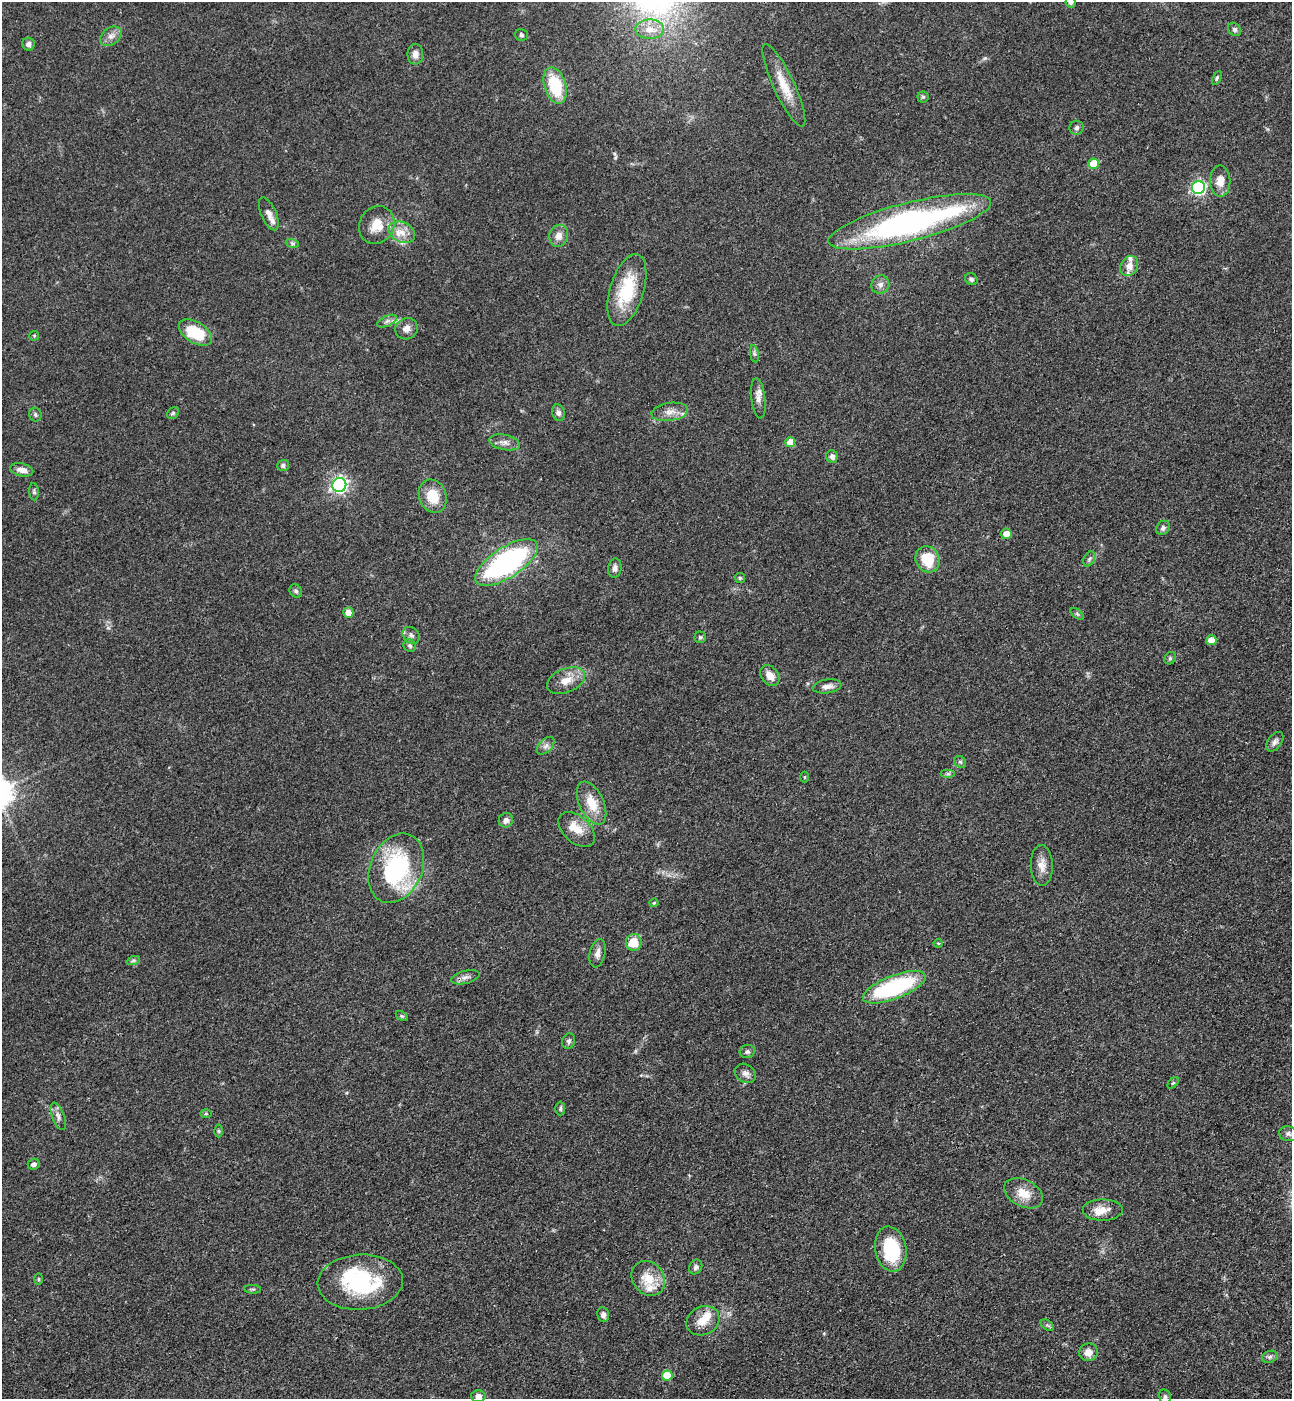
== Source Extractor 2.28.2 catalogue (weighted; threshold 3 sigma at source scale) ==
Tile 6 of 4 x 4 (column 2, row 2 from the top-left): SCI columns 1522-2811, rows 2884-4280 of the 5756 x 5768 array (HDU 1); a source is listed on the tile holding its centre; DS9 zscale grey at full resolution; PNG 1294 x 1401 px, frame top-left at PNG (2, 2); each listed source drawn as its Kron ellipse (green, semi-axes under 4 px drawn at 4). Shown black and unused: <1% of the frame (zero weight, under 3 of 4 exposures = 6% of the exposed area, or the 3 px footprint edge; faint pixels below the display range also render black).
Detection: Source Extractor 2.28.2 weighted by HDU 2 'WHT'; one run over the whole footprint, this tile lists its part. Background 0.0425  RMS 0.005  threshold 0.0225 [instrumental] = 3 sigma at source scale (4.5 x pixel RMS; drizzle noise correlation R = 1.50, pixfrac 1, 0.05/0.05 arcsec/px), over >= 5 px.
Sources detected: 114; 1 inside a brighter object's white glare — neither listed nor drawn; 8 inside a brighter listed object's ellipse — not listed separately; the other 105 listed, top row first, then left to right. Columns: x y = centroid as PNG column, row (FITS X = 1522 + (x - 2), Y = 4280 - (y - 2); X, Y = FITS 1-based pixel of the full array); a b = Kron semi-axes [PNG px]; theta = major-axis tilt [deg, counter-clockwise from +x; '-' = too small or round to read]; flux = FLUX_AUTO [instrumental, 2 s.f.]
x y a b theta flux
1071 2 5 5 - 1.3
650 29 14 9 -2 5.7
1234 29 7 6 - 1.1
521 35 6 5 - 0.96
111 36 12 8 37 2.8
28 44 6 6 - 2
415 54 10 8 -89 2.9
1217 78 7 4 65 0.82
784 85 45 10 -65 11
555 86 19 11 -73 22
923 97 5 5 - 0.72
1076 128 7 7 - 1.3
1094 164 5 5 - 13
1220 181 15 10 -89 5.2
1198 187 6 6 - 94
269 214 17 7 -66 2.7
910 222 84 19 14 140
377 225 19 17 60 8.4
402 232 14 10 -28 4.9
559 236 11 9 73 3.5
292 243 7 4 -19 0.87
1129 266 10 8 61 3.4
971 279 7 5 -38 1.3
880 285 9 8 - 2.2
627 290 37 17 73 24
387 321 10 5 25 1.6
406 329 11 10 - 3.4
195 333 18 10 -32 21
34 336 5 4 - 0.57
754 354 8 4 -81 0.93
758 399 20 7 -83 3
670 412 18 9 8 4.1
173 413 7 5 45 0.9
558 413 8 6 -73 1.7
35 415 7 6 - 1.1
504 442 16 7 -12 2.8
790 442 5 5 - 6.1
832 456 6 5 - 1.7
283 465 6 5 - 1.1
22 470 12 6 -14 3.2
339 485 7 7 - 150
34 492 8 5 -86 0.91
433 496 17 13 -70 11
1163 528 7 6 - 1.4
1006 534 5 5 - 5
928 559 13 11 -64 14
1089 559 8 5 60 1.2
507 562 36 15 33 94
615 568 10 6 83 2.1
740 578 5 5 - 0.7
296 591 7 5 -55 1.2
348 612 5 5 - 5
1077 614 7 4 -37 0.76
411 635 9 7 -47 1.8
700 637 5 5 - 0.78
1211 640 5 5 - 5.6
410 646 7 6 - 1.1
1170 658 6 5 - 0.95
770 675 12 8 -54 4.7
566 681 20 11 23 6.5
827 686 14 7 8 2.8
1275 742 11 6 54 2
546 746 11 6 45 1.9
960 762 6 5 - 0.88
948 774 7 4 0 0.97
804 777 5 3 - 0.47
592 803 23 12 -65 10
506 820 7 7 - 2
577 830 22 13 -42 7
1042 865 20 11 -87 4.8
396 868 36 26 66 52
654 903 4 4 - 0.52
634 942 8 8 - 8.8
938 943 4 4 - 0.52
597 953 14 7 79 2.6
133 961 7 4 19 0.87
465 977 14 6 14 2.3
894 987 33 11 21 51
402 1016 6 4 -33 0.69
569 1041 8 6 66 1.3
747 1051 7 6 - 1.3
745 1073 11 9 -34 2.2
1173 1083 7 4 44 0.75
560 1108 7 5 89 0.84
206 1114 6 4 0 0.68
58 1116 14 6 -70 2.2
219 1131 6 4 -89 0.64
1288 1134 9 7 -14 1.4
34 1164 6 5 - 1.5
1024 1193 20 13 -26 7.5
1103 1210 20 10 0 5.9
891 1249 23 15 -80 25
696 1267 7 6 - 1.4
648 1278 18 15 -50 10
39 1279 5 3 - 0.51
360 1282 43 27 4 43
253 1289 8 3 -4 0.69
603 1315 7 6 - 1.8
703 1321 17 14 26 7.1
1047 1325 7 4 -34 0.84
1088 1352 9 8 - 4.4
1270 1357 8 6 21 1.3
667 1375 5 5 - 14
478 1396 7 6 - 2.4
1165 1397 7 6 - 1
Isophote crosses this tile's border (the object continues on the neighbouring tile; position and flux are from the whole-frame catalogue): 1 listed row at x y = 1071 2